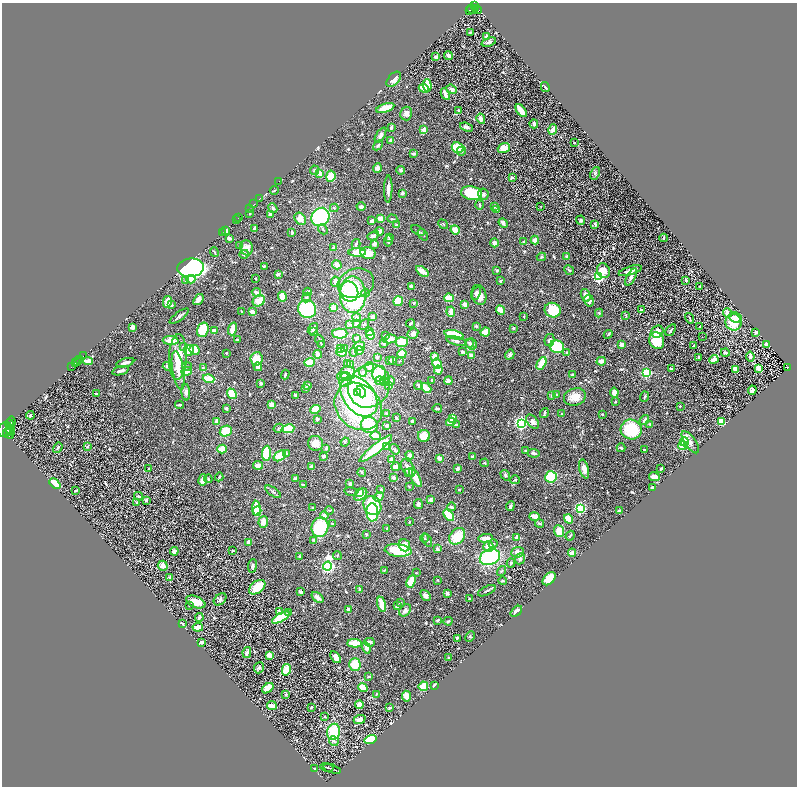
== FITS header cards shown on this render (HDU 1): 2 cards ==
NAXIS1  =                 1590
NAXIS2  =                 1568

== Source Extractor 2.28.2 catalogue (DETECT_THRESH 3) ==
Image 1590 x 1568 px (HDU 1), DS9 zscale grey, zoomed out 1/2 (1 PNG px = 2 x 2 image px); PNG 799 x 788 px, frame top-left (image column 2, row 1567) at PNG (2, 3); each listed source drawn as its Kron ellipse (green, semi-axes under 4 px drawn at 4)
Background 0.587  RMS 0.022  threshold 0.0654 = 3 sigma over >= 5 px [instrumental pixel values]
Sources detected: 727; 49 cannot appear on this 1/2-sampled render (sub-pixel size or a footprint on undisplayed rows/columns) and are neither listed nor drawn; of the other 678, the 500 brightest by FLUX_AUTO listed and drawn (178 fainter detections omitted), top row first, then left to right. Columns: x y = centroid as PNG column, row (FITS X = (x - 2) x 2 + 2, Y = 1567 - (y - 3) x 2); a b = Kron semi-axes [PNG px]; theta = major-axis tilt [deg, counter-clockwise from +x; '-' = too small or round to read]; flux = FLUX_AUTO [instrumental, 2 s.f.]
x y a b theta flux
475 6 3 2 - 970
472 9 5 2 - 590
475 9 3 1 - 470
469 10 3 2 - 310
477 10 4 3 - 790
470 32 4 3 - 4.4
487 37 4 3 - 31
489 42 7 3 19 9.6
448 56 4 3 - 15
436 57 3 3 - 19
394 79 9 5 48 25
427 85 6 3 -86 83
545 87 5 3 - 4.3
424 88 5 3 - 58
452 89 6 4 -19 13
445 94 6 2 -62 25
385 108 9 3 18 86
458 110 3 3 - 4.4
521 111 7 3 -52 73
406 113 7 6 - 22
481 119 5 4 - 24
534 124 4 3 - 11
391 127 3 2 - 11
466 127 7 3 -21 12
424 129 2 2 - 66
553 130 5 3 - 23
380 135 8 4 58 12
391 141 3 3 - 13
574 143 2 2 - 4.5
378 145 5 3 - 6.9
458 148 6 5 - 92
504 148 6 4 19 48
461 151 5 4 - 11
414 153 3 3 - 8.8
377 168 5 4 - 17
315 170 5 4 - 8.2
400 170 4 3 - 7.7
595 173 6 4 66 8
320 174 3 3 - 38
331 176 5 4 - 72
512 177 3 3 - 7.5
278 182 3 1 - 140
388 189 13 3 88 23
274 190 4 2 - 5.7
402 193 3 3 - 12
472 193 10 6 -9 180
483 194 6 5 - 12
260 198 3 1 - 33
254 204 3 1 - 260
480 205 5 3 - 6.7
494 206 3 3 - 8.7
541 206 2 2 - 5.8
361 207 4 3 - 15
249 208 2 1 - 22
273 208 5 4 - 7.2
334 208 4 3 - 6
497 209 3 3 - 3.9
249 214 2 2 - 4
270 215 4 3 - 15
239 217 2 1 - 240
320 217 9 8 - 370
380 218 4 4 - 28
300 219 6 5 - 48
392 219 5 2 - 4.5
236 220 4 1 - 72
581 220 4 4 - 8.4
372 221 3 3 - 19
503 223 5 4 - 11
443 224 5 2 - 3.8
595 224 3 2 - 10
396 225 4 3 - 5.1
254 229 3 2 - 21
323 229 5 3 - 6.5
418 230 7 2 -30 4.1
455 230 4 4 - 38
225 231 3 3 - 15
379 231 4 3 - 34
222 232 2 1 - 26
292 233 4 2 - 9.7
423 235 6 2 -52 4.4
373 236 6 4 29 16
389 237 3 3 - 6
229 238 4 3 - 15
663 238 4 2 - 6.4
535 240 4 4 - 19
388 241 5 4 - 7.6
524 242 4 3 - 6.1
494 243 4 3 - 13
356 244 5 3 - 6.6
374 244 4 3 - 15
239 245 4 3 - 4
247 248 7 6 - 32
334 248 3 2 - 14
214 252 5 3 - 4.3
357 252 9 4 2 43
368 253 7 5 -12 47
244 254 5 3 - 9.1
567 256 3 3 - 6.7
541 257 4 4 - 5
337 265 5 4 - 17
264 266 2 2 - 4.6
191 268 13 9 6 1700
497 270 4 3 - 4.6
569 270 5 4 - 6.6
422 271 7 3 -34 37
604 271 7 6 - 61
630 271 12 4 16 25
278 274 4 3 - 13
599 277 3 3 - 860
631 277 9 3 62 14
191 279 4 4 - 37
255 279 2 2 - 8.3
686 280 3 2 - 6.9
185 281 4 3 - 5.1
500 281 3 2 - 5.4
335 282 5 4 - 24
356 283 18 14 16 72
411 286 3 3 - 23
700 286 2 2 - 4.2
256 292 5 3 - 18
308 292 4 3 - 20
349 292 10 9 - 150
365 293 4 4 - 7.2
476 293 7 4 67 13
353 295 18 13 -89 410
479 295 10 7 -70 36
586 295 6 4 -73 29
282 297 5 4 - 42
307 298 5 4 - 8.5
449 298 5 4 - 50
198 300 6 3 52 26
259 301 6 5 - 60
398 301 5 4 - 82
589 301 6 4 -81 15
167 302 6 3 77 80
414 303 3 3 - 4.4
172 305 3 3 - 4.3
465 305 3 3 - 28
334 308 4 3 - 39
307 309 9 8 - 220
500 310 5 3 - 76
553 310 8 7 - 140
641 310 3 3 - 8.6
242 312 3 2 - 6
252 312 3 3 - 29
451 312 5 3 - 29
599 313 4 3 - 5.5
727 313 5 4 - 19
626 315 4 2 - 3.8
179 316 11 2 37 11
524 316 3 2 - 4.7
373 317 3 2 - 21
735 317 6 5 - 42
357 318 4 4 - 8.1
690 318 5 2 - 4.2
734 322 8 8 - 92
410 323 4 2 - 8.7
350 324 3 3 - 7
356 324 4 3 - 21
364 324 6 3 42 6.1
476 326 4 3 - 6.1
133 327 4 3 - 18
700 327 3 2 - 5.7
513 328 3 2 - 6.2
233 329 6 3 72 34
313 329 6 3 54 11
203 330 7 5 73 120
671 330 7 2 53 6.3
214 331 4 3 - 27
314 332 3 3 - 6.5
369 332 3 3 - 18
485 332 5 4 - 56
657 332 6 5 - 49
756 332 2 2 - 40
340 334 7 5 -1 85
413 334 6 5 - 19
608 334 4 3 - 4.4
370 335 4 4 - 70
386 335 3 2 - 6.3
454 335 10 3 -13 150
702 337 2 1 - 16
356 338 3 3 - 8.8
390 339 7 4 10 33
171 340 8 4 -3 52
237 340 3 3 - 5.4
549 340 6 5 - 12
320 341 6 2 -68 7.3
456 341 10 4 -16 17
657 341 8 7 - 110
402 342 6 5 - 82
384 343 2 2 - 8.8
470 343 4 4 - 8.4
472 344 6 5 - 13
322 345 4 1 - 3.9
622 345 3 3 - 21
694 345 2 2 - 6.3
767 345 3 3 - 26
184 346 3 3 - 4.1
359 346 6 5 - 50
557 347 7 6 - 150
344 348 4 3 - 5.6
340 349 3 3 - 19
189 350 5 5 - 45
194 350 5 5 - 51
359 350 4 4 - 36
341 352 5 3 - 57
354 352 4 4 - 7.2
462 352 3 3 - 7.1
567 352 4 3 - 4.8
226 353 2 2 - 5.9
725 353 4 3 - 9.7
318 354 4 3 - 25
402 354 4 4 - 48
471 355 3 3 - 22
510 355 5 4 - 12
83 356 3 1 - 170
178 357 23 9 87 110
377 357 3 3 - 5.2
434 357 2 2 - 94
699 357 3 2 - 7.8
750 357 5 3 - 11
80 359 3 1 - 1800
256 359 6 6 - 71
714 359 4 3 - 37
390 360 3 2 - 3.8
392 360 3 2 - 20
78 361 2 1 - 1100
88 361 5 3 - 36
399 361 3 2 - 4.5
601 361 4 3 - 25
309 362 5 3 - 87
76 363 2 1 - 1000
125 363 9 2 17 19
541 363 7 3 61 90
347 364 3 2 - 11
351 364 3 3 - 4
437 364 5 4 - 52
72 366 3 1 - 590
167 366 4 3 - 6.9
187 366 5 3 - 5.9
258 367 4 3 - 27
370 367 5 4 - 23
787 367 3 2 - 84
203 368 3 3 - 8.1
759 368 4 2 - 40
671 369 3 2 - 6.8
735 369 4 3 - 22
178 370 19 5 -80 39
438 370 4 4 - 34
120 371 8 3 17 14
186 371 5 3 - 30
363 372 4 4 - 8.6
347 373 7 7 - 72
646 373 3 3 - 560
285 374 5 2 - 7.3
379 374 8 6 78 110
572 374 4 2 - 4.3
343 377 6 4 -7 12
209 379 6 3 -17 110
345 380 7 6 - 21
431 380 2 2 - 5
379 381 4 4 - 12
384 381 5 3 - 32
390 381 4 4 - 14
448 381 4 3 - 42
261 383 3 2 - 12
308 385 2 2 - 21
388 385 3 3 - 15
369 386 22 20 52 200
418 386 4 3 - 12
306 388 4 3 - 4.9
426 388 6 3 -42 60
752 390 4 3 - 10
361 391 6 4 -67 75
186 392 8 4 -85 16
358 392 4 3 - 54
614 392 5 4 - 30
96 394 3 2 - 7.6
232 394 5 4 - 65
296 395 3 3 - 19
552 395 3 3 - 8.3
556 395 4 3 - 5.3
359 396 22 15 -51 630
575 397 11 8 18 53
644 397 5 3 - 5.6
615 402 3 2 - 3.8
179 405 4 2 - 6.1
271 405 3 3 - 37
358 406 26 21 -45 490
680 406 2 2 - 4.9
226 408 3 3 - 10
437 408 5 3 - 7.1
316 409 5 4 - 40
544 413 5 2 - 7.4
387 414 4 3 - 12
561 414 3 2 - 4.4
602 414 2 2 - 4.7
30 415 4 3 - 7.5
396 418 3 3 - 4.6
453 418 4 3 - 38
317 419 3 2 - 13
644 420 5 3 - 13
217 421 4 3 - 22
412 421 2 2 - 14
721 421 4 3 - 95
11 422 5 3 - 5800
451 422 4 3 - 39
533 422 8 5 -48 18
521 423 3 3 - 1300
9 424 4 3 - 6600
650 424 4 3 - 8.2
369 425 8 7 - 120
456 425 4 3 - 13
387 426 2 2 - 14
278 428 5 3 - 5.7
5 429 8 6 53 5000
288 429 6 4 9 110
631 429 10 10 - 190
11 430 5 2 - 4600
226 431 6 5 - 83
9 432 2 1 - 1400
8 434 5 3 - 2000
375 436 5 3 - 61
424 436 6 6 - 55
345 442 4 3 - 4.1
685 442 5 4 - 110
690 442 13 5 -54 22
315 443 7 7 - 40
386 446 3 3 - 20
683 446 5 4 - 62
87 447 3 3 - 4.3
58 448 5 3 - 7.1
326 448 3 2 - 7.6
621 448 4 3 - 6.2
222 449 5 4 - 65
376 449 20 4 38 150
395 449 6 4 -55 8.6
645 449 3 2 - 4.5
525 451 3 3 - 4.4
267 453 7 4 86 140
286 453 4 4 - 6.1
534 453 6 3 -4 11
410 455 4 4 - 14
280 456 7 4 36 86
323 456 3 2 - 12
472 456 4 3 - 7.9
439 458 4 3 - 16
391 460 4 3 - 34
484 463 4 3 - 4.8
258 465 5 3 - 38
312 466 3 3 - 24
396 467 4 3 - 27
408 468 10 6 -58 27
661 468 3 2 - 6.2
149 469 2 1 - 5
457 469 3 3 - 19
584 469 9 4 -75 42
362 472 4 3 - 4.8
408 472 3 3 - 4.5
505 475 5 3 - 6.2
219 477 4 3 - 4.8
551 477 6 5 - 120
654 477 5 4 - 27
295 478 4 3 - 7.4
393 478 3 2 - 18
415 478 10 3 -60 70
208 479 4 3 - 4
203 480 6 3 79 45
515 480 5 2 - 4.6
55 483 6 4 -44 75
350 483 3 2 - 11
303 485 3 3 - 11
409 486 3 3 - 4.2
653 487 4 2 - 13
381 489 3 2 - 7.2
459 489 2 2 - 3.8
75 490 3 2 - 5.4
351 491 7 2 -9 6.5
273 492 9 3 -34 8.3
359 492 4 3 - 23
361 495 7 5 40 43
138 496 4 3 - 4.9
379 497 5 3 - 22
146 500 3 3 - 8.7
430 500 4 3 - 11
137 503 4 3 - 6.1
418 504 5 4 - 7.9
372 505 10 8 -56 190
510 506 5 3 - 12
451 507 4 3 - 13
256 508 7 3 -87 140
312 508 2 2 - 4.2
580 508 3 3 - 720
329 510 4 3 - 4.4
257 511 5 3 - 67
620 511 4 3 - 9.9
372 512 9 6 -87 160
324 515 4 4 - 16
449 515 6 4 -50 92
534 516 5 3 - 40
568 519 5 4 - 93
263 522 6 5 - 29
409 522 3 2 - 3.9
333 524 4 3 - 5.2
539 524 4 3 - 6
320 527 10 8 72 210
387 528 3 3 - 3.7
559 531 6 5 - 48
366 534 4 3 - 4.5
457 536 9 7 50 97
570 536 5 3 - 5.8
517 537 4 3 - 16
425 538 4 3 - 4.6
486 538 7 4 7 33
313 540 4 3 - 5.4
427 540 7 4 -66 8.1
249 542 4 4 - 17
493 544 4 3 - 5.9
404 545 6 5 - 46
488 547 5 5 - 41
437 549 4 3 - 8.9
232 550 3 3 - 4.2
398 550 13 6 -6 170
174 551 4 4 - 20
518 552 6 5 - 23
572 553 4 2 - 47
337 555 4 3 - 3.8
299 556 3 2 - 5.3
490 557 10 7 23 430
520 559 6 5 - 12
511 563 4 3 - 5.5
163 566 5 4 - 29
252 566 7 4 83 10
327 566 4 3 - 1400
385 570 4 2 - 4.8
502 571 5 3 - 4.6
416 573 3 2 - 4.3
170 577 3 2 - 16
549 579 8 5 45 89
437 580 2 2 - 4.8
411 581 6 4 67 85
503 581 4 3 - 4.5
257 587 9 5 38 120
360 589 3 3 - 7.3
487 591 9 2 25 8.3
301 592 4 3 - 12
447 593 3 2 - 11
426 595 6 4 -48 18
318 597 7 3 -39 18
220 599 7 5 40 12
469 599 3 2 - 8
196 602 10 5 -22 64
401 603 2 2 - 5
382 604 7 3 -77 65
189 605 3 3 - 4.4
397 606 4 3 - 6.8
348 609 3 3 - 14
405 610 7 5 49 15
516 611 6 3 40 19
279 612 4 3 - 8.1
289 613 2 2 - 14
199 617 4 3 - 9.5
281 617 10 4 30 130
438 620 3 3 - 6.1
448 621 4 3 - 7.3
182 623 3 2 - 4
198 627 5 3 - 33
470 636 5 4 - 5.5
457 638 3 3 - 8.2
202 642 3 2 - 14
370 642 5 3 - 18
355 643 7 3 -4 86
366 647 6 3 -70 24
247 653 5 3 - 17
270 655 4 3 - 34
336 657 6 4 -56 36
449 658 3 3 - 7
355 664 6 5 - 86
259 668 6 4 66 8.9
286 670 6 4 76 79
369 676 4 2 - 4.1
434 685 2 2 - 31
423 686 5 4 - 52
268 688 6 4 37 52
363 688 5 3 - 59
286 694 3 3 - 4.6
376 694 4 3 - 4.1
407 696 5 4 - 42
272 705 5 3 - 44
359 705 4 4 - 31
311 707 3 2 - 4.8
390 708 4 3 - 5.9
324 716 3 2 - 3.7
360 720 6 4 24 30
334 732 8 6 78 180
370 739 6 4 16 150
334 741 5 4 - 9.8
327 767 7 2 -13 4.4
315 769 3 3 - 7.7
332 769 9 2 -18 5.1
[178 fainter detections neither listed nor drawn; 49 sub-pixel or undisplayed-footprint detections neither listed nor drawn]